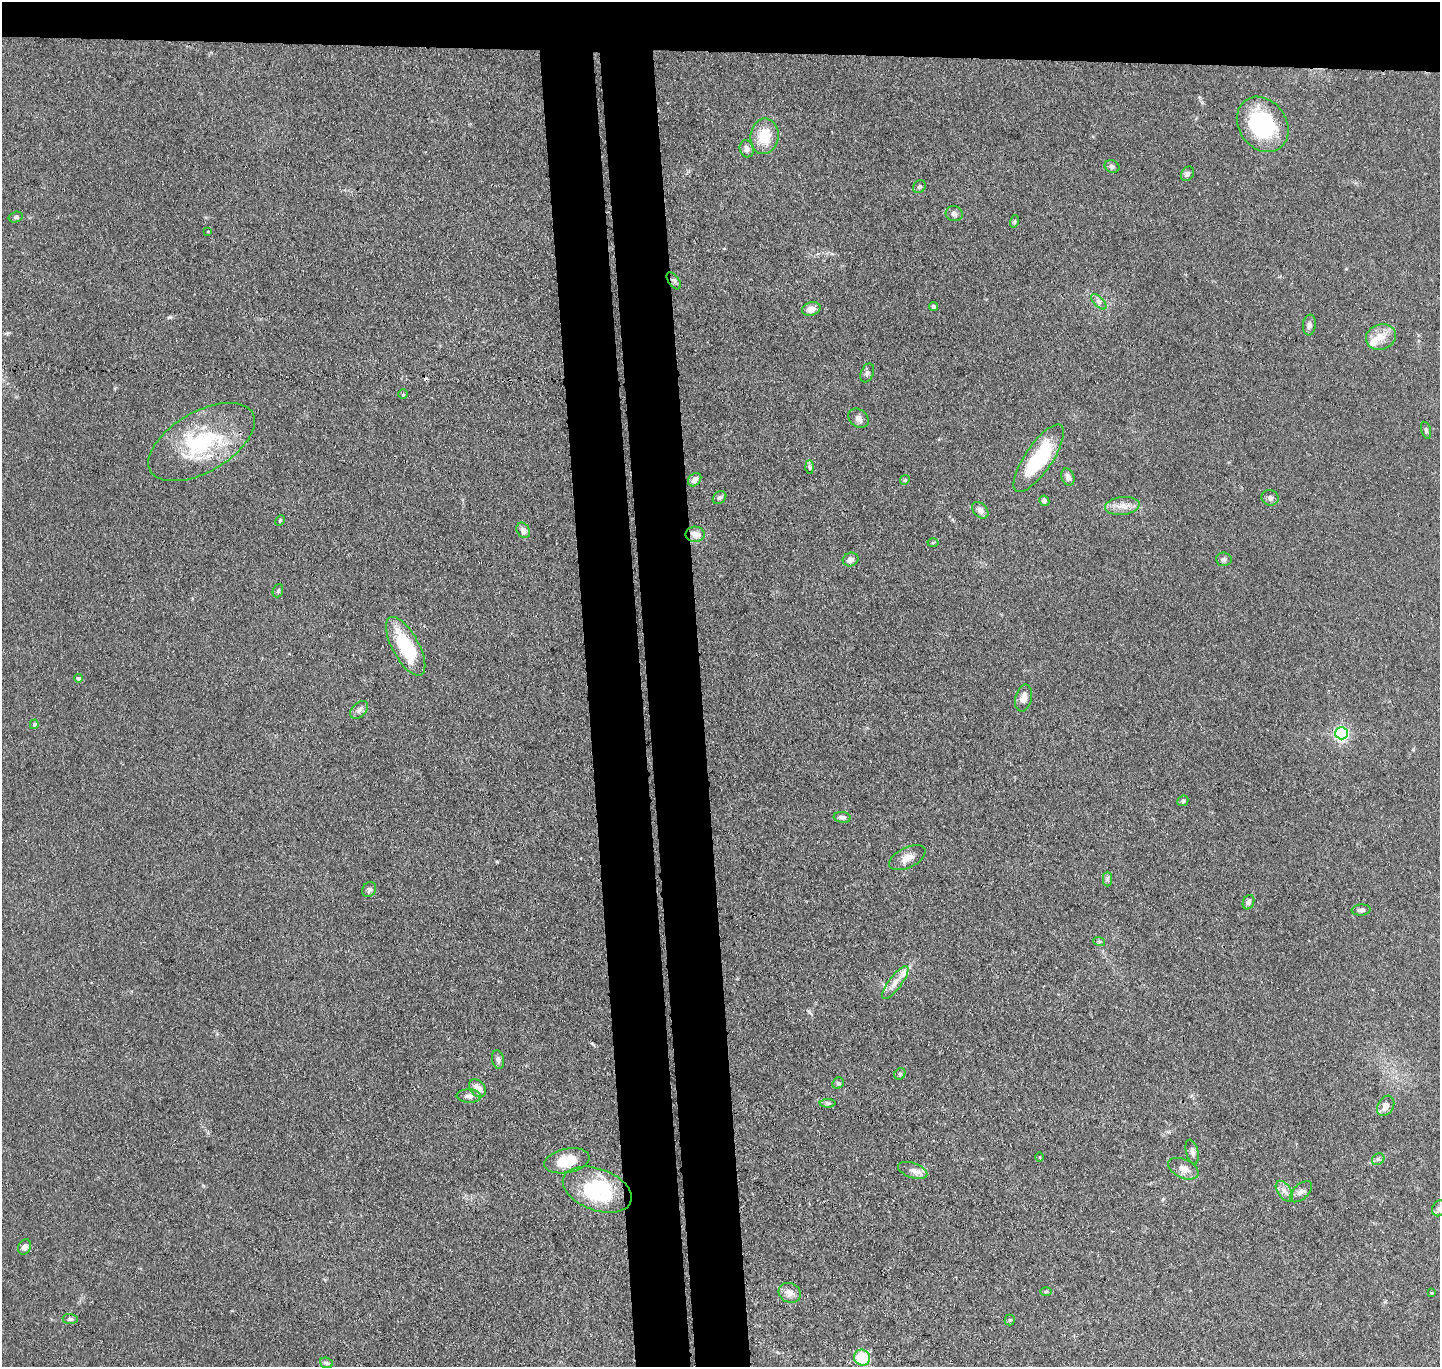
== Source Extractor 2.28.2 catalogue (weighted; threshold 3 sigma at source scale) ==
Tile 2 of 3 x 3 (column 2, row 1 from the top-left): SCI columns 1494-2931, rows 2856-4220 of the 4423 x 4346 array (HDU 1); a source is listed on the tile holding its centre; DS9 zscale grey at full resolution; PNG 1442 x 1369 px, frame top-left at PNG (2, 2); each listed source drawn as its Kron ellipse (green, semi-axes under 4 px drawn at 4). Shown black and unused: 11% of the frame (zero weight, under 3 of 4 exposures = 5% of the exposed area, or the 3 px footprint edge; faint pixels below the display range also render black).
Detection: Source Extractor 2.28.2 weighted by HDU 2 'WHT'; one run over the whole footprint, this tile lists its part. Background 0.0905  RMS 0.0073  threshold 0.0327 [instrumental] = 3 sigma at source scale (4.5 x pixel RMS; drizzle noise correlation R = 1.50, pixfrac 1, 0.05/0.05 arcsec/px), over >= 5 px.
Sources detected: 85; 4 inside a brighter object's white glare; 1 cosmic-ray / hot-pixel residue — neither listed nor drawn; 2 inside a brighter listed object's ellipse — not listed separately; the other 78 listed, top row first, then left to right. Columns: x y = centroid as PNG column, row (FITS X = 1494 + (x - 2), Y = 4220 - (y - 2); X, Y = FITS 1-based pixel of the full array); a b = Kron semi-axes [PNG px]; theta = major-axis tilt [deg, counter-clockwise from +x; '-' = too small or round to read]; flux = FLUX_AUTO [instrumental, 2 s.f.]
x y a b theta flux
1263 124 29 23 -54 71
764 136 18 14 82 18
747 149 9 7 -76 2.7
1112 166 8 6 -23 2
1187 174 7 6 - 1.9
919 187 7 6 - 1.4
954 214 8 7 - 2.3
16 217 7 5 15 1.4
1014 221 6 4 71 0.92
208 231 3 2 - 0.57
674 281 10 5 -54 1.7
1099 302 10 5 -44 2.6
933 307 4 4 - 1.5
811 309 9 6 19 5.7
1309 325 10 6 83 2.7
1381 337 15 12 18 9.2
867 373 10 6 67 2.2
403 394 4 4 - 1.1
858 418 11 8 -40 3.7
1426 430 8 4 -74 1.4
202 442 59 30 30 68
1039 458 40 13 56 50
810 467 6 4 -88 1.3
1068 477 9 6 -70 3.5
695 480 7 6 - 3.4
905 480 5 4 - 0.97
719 498 7 6 - 1.6
1270 498 8 7 - 2.3
1044 501 5 5 - 2
1122 506 17 9 6 6.8
980 510 9 6 -45 3.5
280 520 6 4 64 0.8
523 530 8 6 -57 3.9
695 534 9 7 -2 6.6
933 543 5 3 - 0.77
1224 559 8 6 -6 1.9
851 560 8 6 22 4.1
278 591 7 5 69 1.1
406 646 33 13 -61 44
78 678 4 4 - 1.7
1024 698 14 8 76 5.8
359 710 10 7 45 2.9
34 724 5 4 - 1.3
1341 733 6 6 - 160
1183 801 6 5 - 1.2
842 817 8 5 -7 2.3
907 858 20 10 27 6.9
1108 879 7 4 -89 1.6
369 890 8 6 54 1.8
1248 902 7 5 66 2
1361 910 9 5 4 2.9
1099 941 6 4 -19 0.95
895 982 20 6 52 6.1
498 1060 9 6 -79 2.2
900 1074 6 5 - 1.2
838 1083 6 5 - 1.3
477 1088 10 7 -49 6.5
469 1096 12 6 -2 3.4
828 1103 8 4 1 1.5
1386 1106 11 7 60 5.8
1192 1152 13 6 -76 3
1039 1157 5 3 - 0.56
1378 1159 7 5 43 1.7
567 1161 23 12 11 18
1183 1169 16 9 -24 6.2
913 1170 15 7 -19 4.3
597 1190 36 21 -20 43
1284 1191 11 6 -56 3.7
1301 1192 13 7 42 3.6
1439 1208 8 6 71 1.9
25 1247 8 6 63 3.3
1046 1292 6 4 1 1
790 1293 11 9 -27 5.7
1432 1293 4 3 - 0.56
70 1319 7 5 -6 1.7
1010 1320 5 5 - 1
862 1357 8 7 - 27
326 1363 6 5 - 1.4
Overlapping masked pixels (flux is a lower limit): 1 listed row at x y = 674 281
Isophote crosses this tile's border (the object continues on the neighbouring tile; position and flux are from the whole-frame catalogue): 1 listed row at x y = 1439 1208